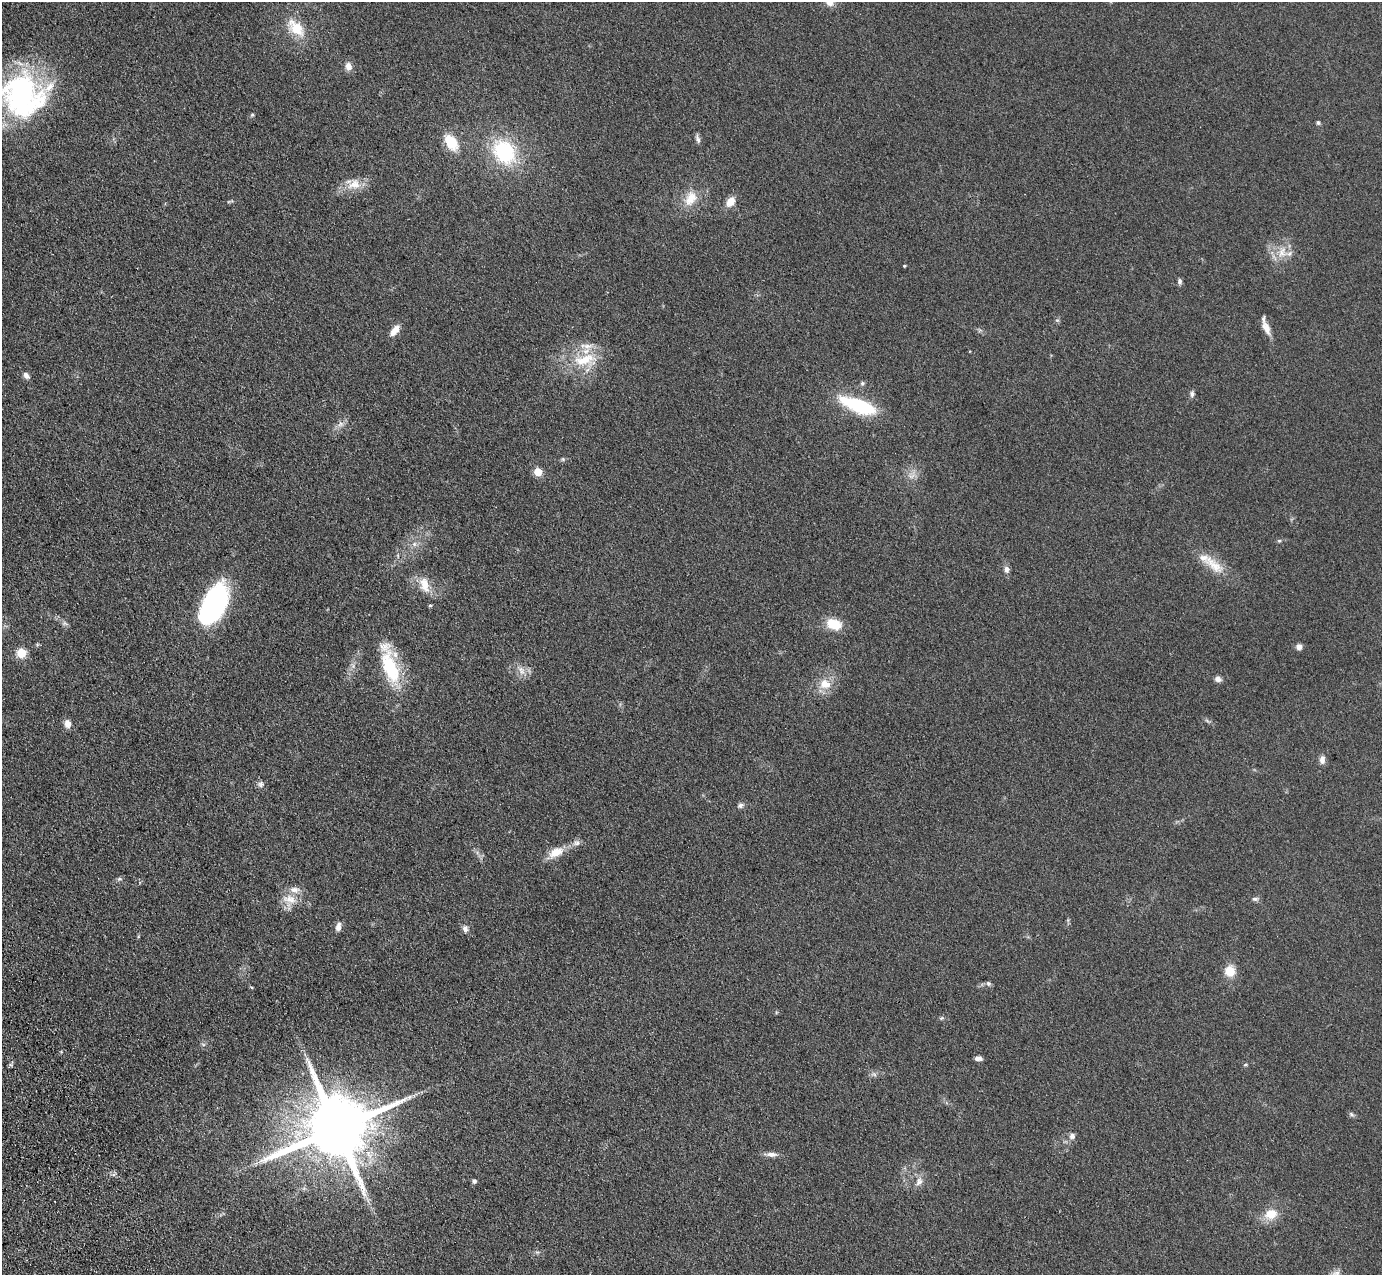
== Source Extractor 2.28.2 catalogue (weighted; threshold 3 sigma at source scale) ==
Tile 7 of 4 x 4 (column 3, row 2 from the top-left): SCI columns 2871-4250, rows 2760-4032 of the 5741 x 5645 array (HDU 1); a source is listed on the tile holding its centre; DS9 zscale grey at full resolution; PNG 1384 x 1277 px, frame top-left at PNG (2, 2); no overlay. Shown black and unused: <1% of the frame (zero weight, under 3 of 4 exposures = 6% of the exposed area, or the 3 px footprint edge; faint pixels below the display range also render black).
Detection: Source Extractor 2.28.2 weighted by HDU 2 'WHT'; one run over the whole footprint, this tile lists its part. Background 0.119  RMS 0.0088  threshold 0.0394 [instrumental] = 3 sigma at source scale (4.5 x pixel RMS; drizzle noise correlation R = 1.50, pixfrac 1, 0.05/0.05 arcsec/px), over >= 5 px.
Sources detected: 73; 1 too faint to see at this stretch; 1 inside a brighter object's white glare — not listed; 4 inside a brighter listed object's ellipse — not listed separately; the other 67 listed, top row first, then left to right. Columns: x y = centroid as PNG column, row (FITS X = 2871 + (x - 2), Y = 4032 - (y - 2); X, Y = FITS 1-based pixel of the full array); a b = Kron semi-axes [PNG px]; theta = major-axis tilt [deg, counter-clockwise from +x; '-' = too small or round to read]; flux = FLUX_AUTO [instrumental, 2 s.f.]
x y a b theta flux
829 2 11 9 -48 7.9
296 28 24 14 -44 23
348 66 10 9 - 5.5
23 95 50 48 -44 180
252 115 5 5 - 1.2
1318 123 6 5 - 1.4
698 139 12 5 -73 2.8
451 142 17 10 -56 26
504 152 26 20 -52 72
354 184 20 15 25 14
691 198 23 15 61 17
730 202 11 8 55 9.9
1282 252 18 15 82 15
904 266 3 3 - 0.86
1180 281 8 5 89 2.2
1057 320 6 4 -18 1.1
1266 328 19 8 -64 8.5
395 330 16 8 53 7.4
585 360 35 14 15 31
26 375 9 6 -50 3.5
862 383 6 5 - 1.6
1192 394 8 6 -86 2.4
859 406 37 12 -20 68
340 424 9 8 - 4.1
563 459 6 5 - 1.4
538 472 5 5 - 24
911 476 11 8 7 5.6
1279 541 5 5 - 1.2
414 544 6 6 - 2.7
1214 565 38 14 -39 20
1006 569 8 7 - 3.7
424 585 22 12 -73 13
213 605 37 22 56 150
834 624 15 10 -17 21
37 644 6 5 - 1.2
1299 647 6 6 - 4.1
21 653 5 5 - 41
390 667 48 19 -73 52
521 670 14 8 -63 6.6
1218 679 7 6 - 4
825 684 17 15 -2 14
67 724 9 7 -82 5.8
1322 760 11 7 84 4.2
261 784 9 8 - 3
740 805 8 6 15 2.6
576 843 10 6 11 3.7
556 852 21 11 28 13
119 879 7 5 10 1.7
290 899 22 12 -12 14
1255 899 9 5 -7 2.3
338 927 11 6 77 4.5
465 928 9 7 -81 3.5
1230 971 10 10 - 17
988 983 7 6 - 2
252 987 5 3 - 0.97
941 1018 6 5 - 1.4
978 1058 8 5 -4 3.5
11 1065 6 4 -18 1.3
1245 1065 5 4 - 1.1
874 1074 9 4 -14 2
1351 1114 7 6 - 2
337 1128 21 17 22 9300
1072 1136 8 7 - 3.6
771 1154 18 6 -3 5
474 1181 4 4 - 2.7
919 1181 14 8 70 5.8
1271 1214 13 10 15 16
Isophote crosses this tile's border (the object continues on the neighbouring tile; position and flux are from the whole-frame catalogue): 2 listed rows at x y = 829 2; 23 95